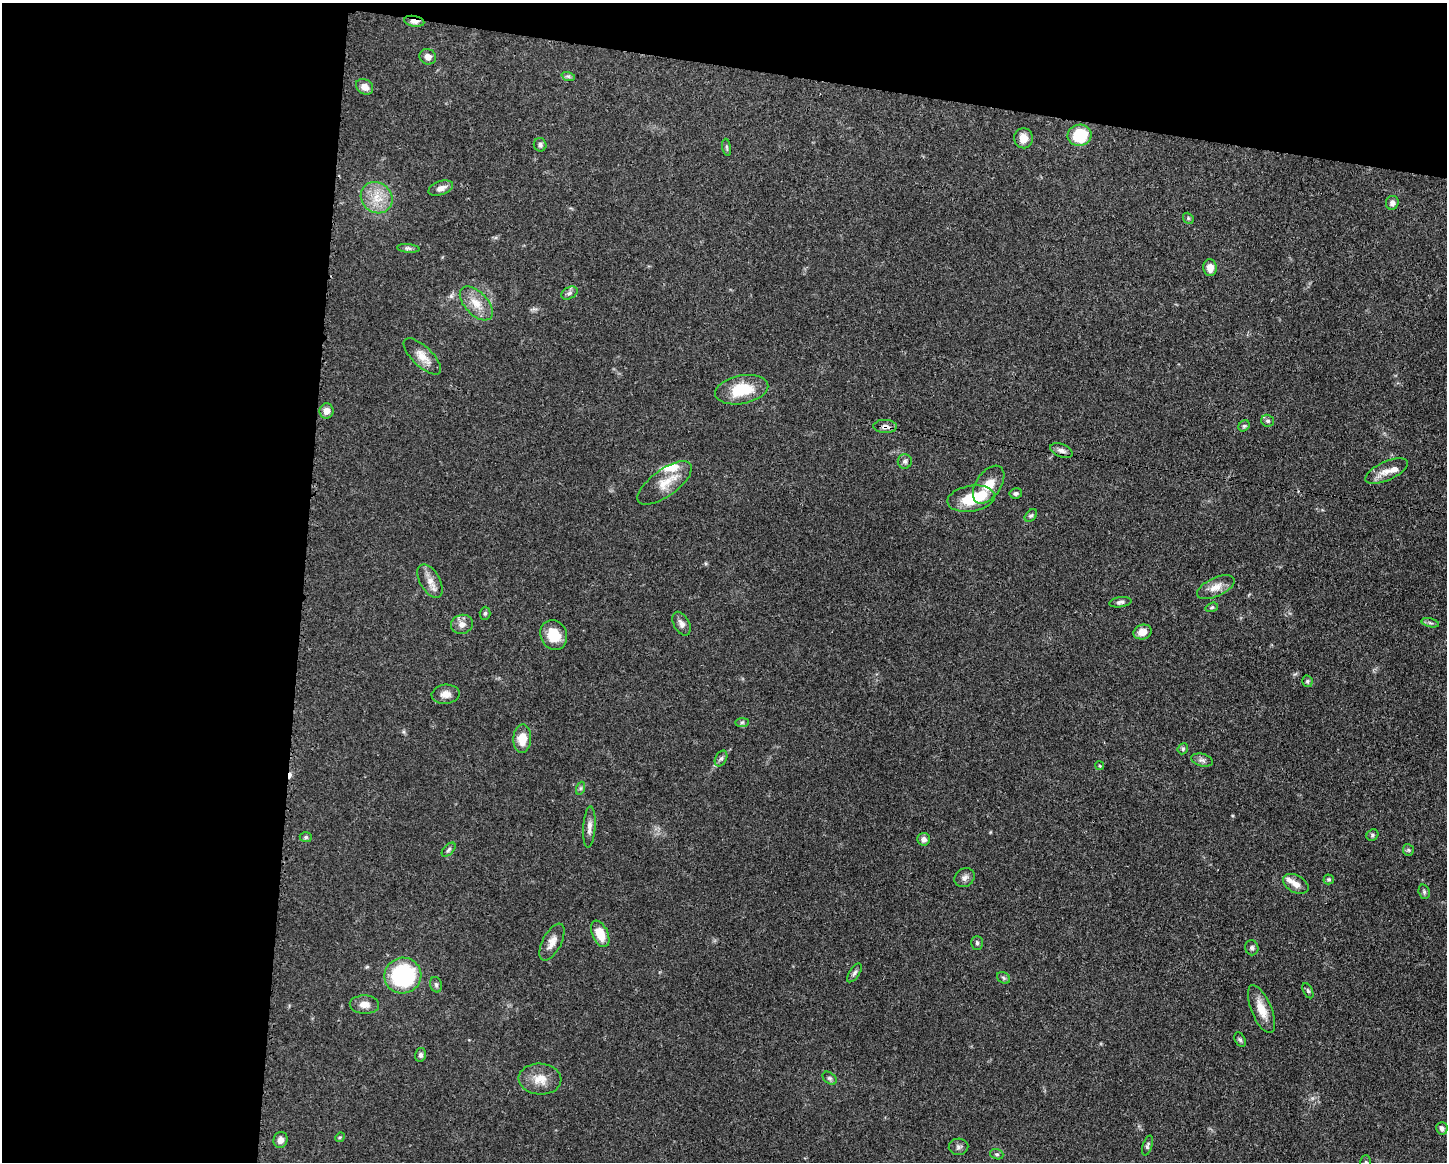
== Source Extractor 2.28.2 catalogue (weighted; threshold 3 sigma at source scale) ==
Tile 1 of 3 x 4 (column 1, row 1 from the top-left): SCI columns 113-1557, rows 3484-4643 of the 4671 x 4645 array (HDU 1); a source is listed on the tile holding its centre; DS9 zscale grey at full resolution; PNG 1449 x 1164 px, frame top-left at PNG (2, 3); each listed source drawn as its Kron ellipse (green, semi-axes under 4 px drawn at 4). Shown black and unused: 27% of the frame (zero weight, under 3 of 4 exposures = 1% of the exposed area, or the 3 px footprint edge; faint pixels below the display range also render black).
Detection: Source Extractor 2.28.2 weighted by HDU 2 'WHT'; one run over the whole footprint, this tile lists its part. Background 0.0543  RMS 0.0032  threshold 0.0146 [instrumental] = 3 sigma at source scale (4.5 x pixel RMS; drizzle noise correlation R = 1.50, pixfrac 1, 0.05/0.05 arcsec/px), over >= 5 px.
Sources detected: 86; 1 inside a brighter object's white glare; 1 cosmic-ray / hot-pixel residue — neither listed nor drawn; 3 inside a brighter listed object's ellipse — not listed separately; the other 81 listed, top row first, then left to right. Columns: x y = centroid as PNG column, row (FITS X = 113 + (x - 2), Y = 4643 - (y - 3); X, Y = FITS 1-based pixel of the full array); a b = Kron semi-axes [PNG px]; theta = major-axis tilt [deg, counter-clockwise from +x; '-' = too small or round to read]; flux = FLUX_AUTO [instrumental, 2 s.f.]
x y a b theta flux
414 21 10 5 -10 2.3
428 57 8 7 - 1.7
568 76 7 4 -18 0.55
365 87 9 7 -32 2.6
1079 135 12 10 11 13
1023 138 10 9 - 3.4
540 145 7 6 - 0.84
727 147 8 4 -81 0.58
441 188 13 7 20 2
377 198 17 14 -42 6.2
1392 203 7 6 - 1.2
1188 218 6 4 -49 0.5
408 248 11 4 -5 0.8
1210 268 8 6 -85 2.6
569 293 9 5 27 0.93
476 303 21 11 -47 4.9
422 356 24 10 -44 4
742 390 27 14 11 11
327 411 7 7 - 2.2
1267 421 7 6 - 0.74
885 426 12 6 -2 1.6
1244 426 6 5 - 0.55
1061 451 11 6 -23 1.4
905 461 7 7 - 0.89
1387 471 23 9 24 3.5
665 483 32 13 36 6.2
989 485 21 12 56 5.6
1016 493 6 5 - 0.66
971 499 24 13 9 10
1031 516 7 5 47 0.57
430 581 18 10 -60 3.1
1216 587 20 9 25 3.3
1120 602 11 5 8 0.93
1212 607 6 4 18 0.49
485 613 6 5 - 0.55
1430 623 9 3 -13 0.65
462 624 11 9 16 2.1
681 624 13 7 -62 1.7
1143 632 9 7 17 2.9
554 635 15 13 -65 6.7
1307 681 6 5 - 0.55
446 694 14 9 5 2.6
742 722 7 4 1 0.62
522 739 14 9 88 5.2
1183 749 6 5 - 0.51
721 758 8 5 61 0.79
1202 760 11 6 -15 1.1
1100 766 4 3 - 0.32
581 788 7 4 71 0.57
589 827 20 6 86 2
1372 835 6 5 - 0.57
306 837 6 5 - 0.56
924 839 6 6 - 1.5
449 850 8 5 46 0.72
1408 850 6 5 - 0.54
965 878 11 8 37 1.5
1329 879 5 5 - 0.53
1296 884 14 8 -29 2.6
1424 892 7 5 -71 0.63
600 934 14 8 -66 5.9
552 942 20 9 63 2.9
977 943 7 5 -89 0.61
1252 948 7 6 - 0.84
854 973 11 5 56 0.86
403 976 18 18 - 30
1003 978 7 5 -36 0.61
436 985 8 6 -73 0.74
1308 991 8 4 -63 0.61
364 1005 15 9 -2 2.6
1261 1009 26 10 -67 5
1240 1040 7 5 -62 0.6
421 1055 7 5 77 0.85
830 1078 8 5 -40 0.75
540 1079 21 15 -4 5.1
1442 1128 6 6 - 0.99
340 1137 5 4 - 0.39
280 1140 8 7 - 2.1
1148 1146 10 4 72 0.73
959 1147 10 8 3 1.1
997 1154 6 5 - 0.56
1366 1162 7 5 89 0.52
Overlapping masked pixels (flux is a lower limit): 2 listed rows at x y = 414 21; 885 426
Isophote crosses this tile's border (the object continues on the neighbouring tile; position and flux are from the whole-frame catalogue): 1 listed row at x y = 1366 1162